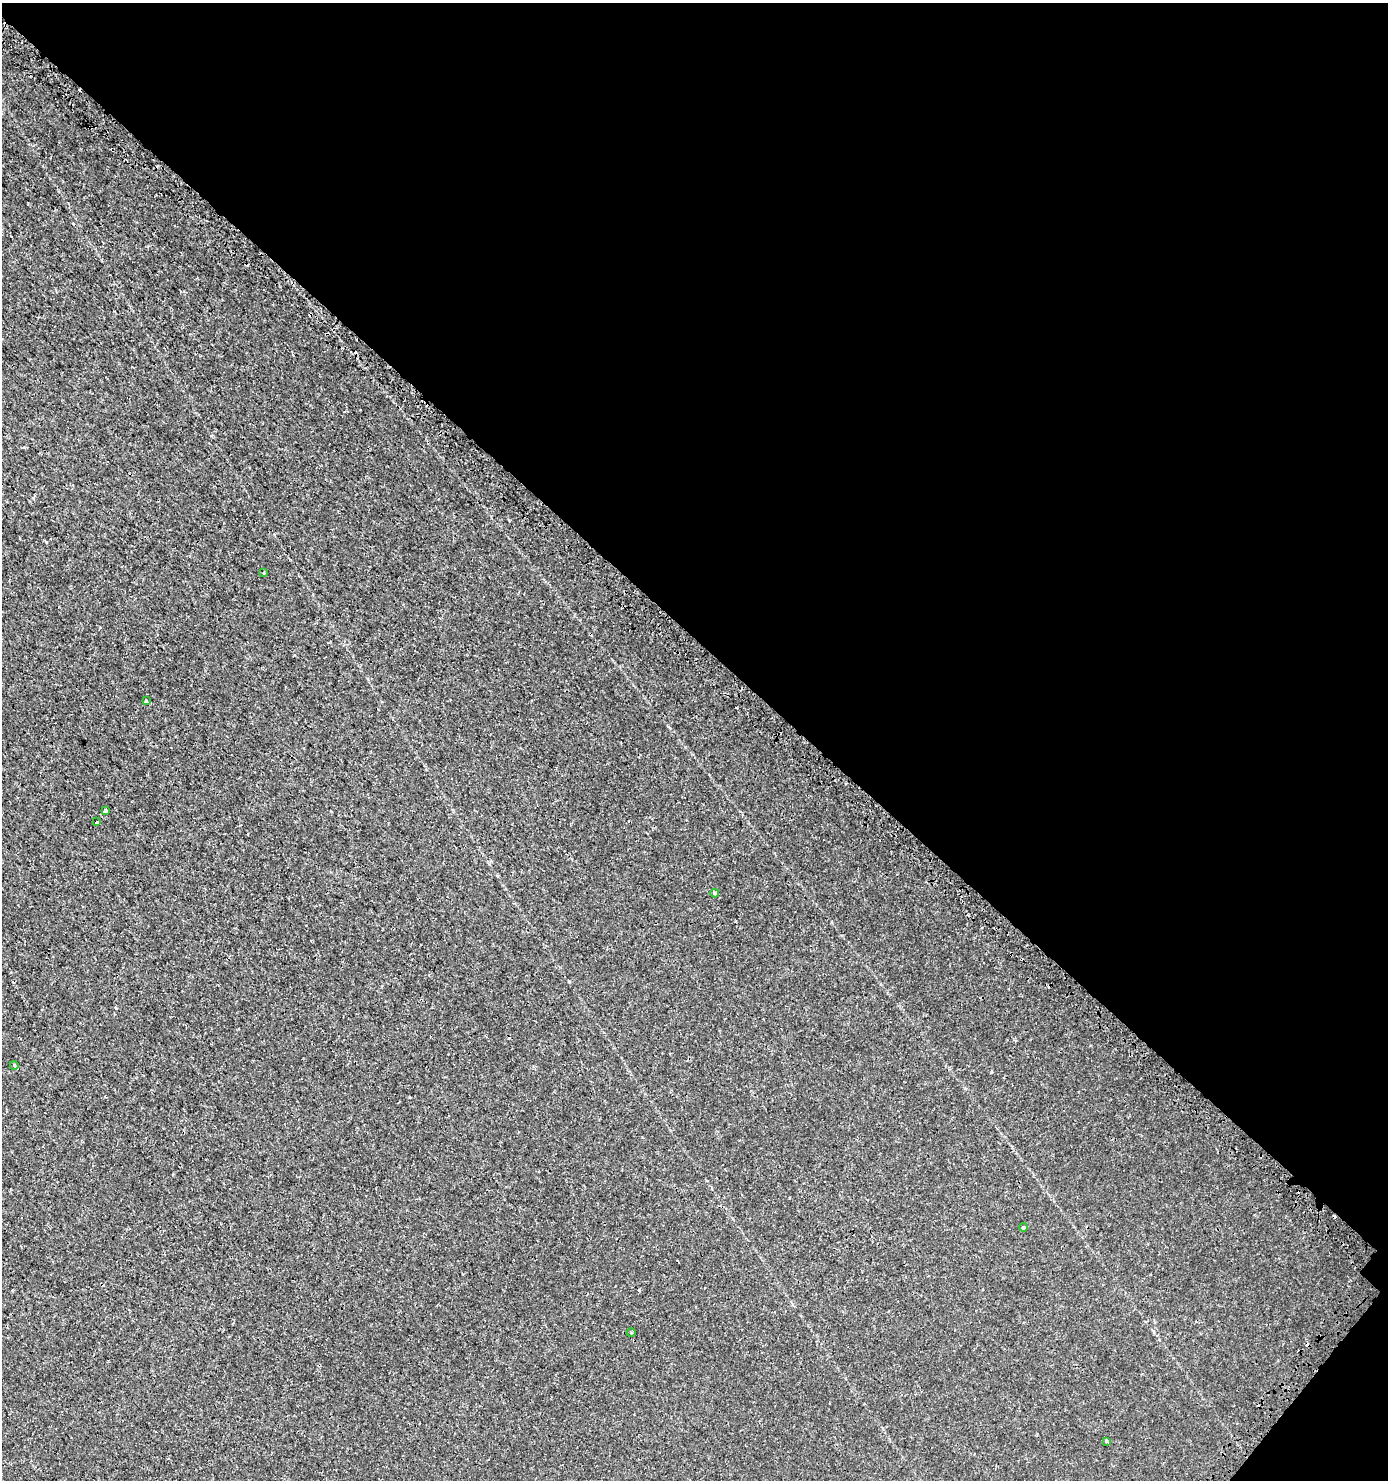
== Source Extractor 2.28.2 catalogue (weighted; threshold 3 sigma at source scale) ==
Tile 8 of 4 x 4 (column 4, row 2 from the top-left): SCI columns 4493-5878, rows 3063-4540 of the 6149 x 6132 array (HDU 1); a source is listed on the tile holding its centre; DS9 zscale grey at full resolution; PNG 1390 x 1482 px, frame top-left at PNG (2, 3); each listed source drawn as its Kron ellipse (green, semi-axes under 4 px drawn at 4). Shown black and unused: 44% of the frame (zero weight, under 3 of 4 exposures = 7% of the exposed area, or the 3 px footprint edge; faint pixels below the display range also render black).
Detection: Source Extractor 2.28.2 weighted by HDU 2 'WHT'; one run over the whole footprint, this tile lists its part. Background 0.00101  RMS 0.0012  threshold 0.00546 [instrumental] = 3 sigma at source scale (4.5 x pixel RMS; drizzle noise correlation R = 1.50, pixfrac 1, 0.0396/0.0396 arcsec/px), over >= 5 px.
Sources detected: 15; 6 cosmic-ray / hot-pixel residue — neither listed nor drawn; the other 9 listed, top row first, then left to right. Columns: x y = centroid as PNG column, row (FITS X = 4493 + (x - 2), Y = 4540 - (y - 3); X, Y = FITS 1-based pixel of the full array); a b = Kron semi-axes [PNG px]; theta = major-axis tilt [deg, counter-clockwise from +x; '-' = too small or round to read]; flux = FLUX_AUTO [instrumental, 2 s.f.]
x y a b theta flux
264 572 4 2 - 0.094
146 701 3 3 - 0.14
105 811 4 3 - 0.27
97 822 3 3 - 0.24
715 893 4 3 - 0.16
14 1065 4 3 - 0.097
1023 1227 4 4 - 0.29
631 1333 4 3 - 0.11
1106 1441 4 3 - 0.23